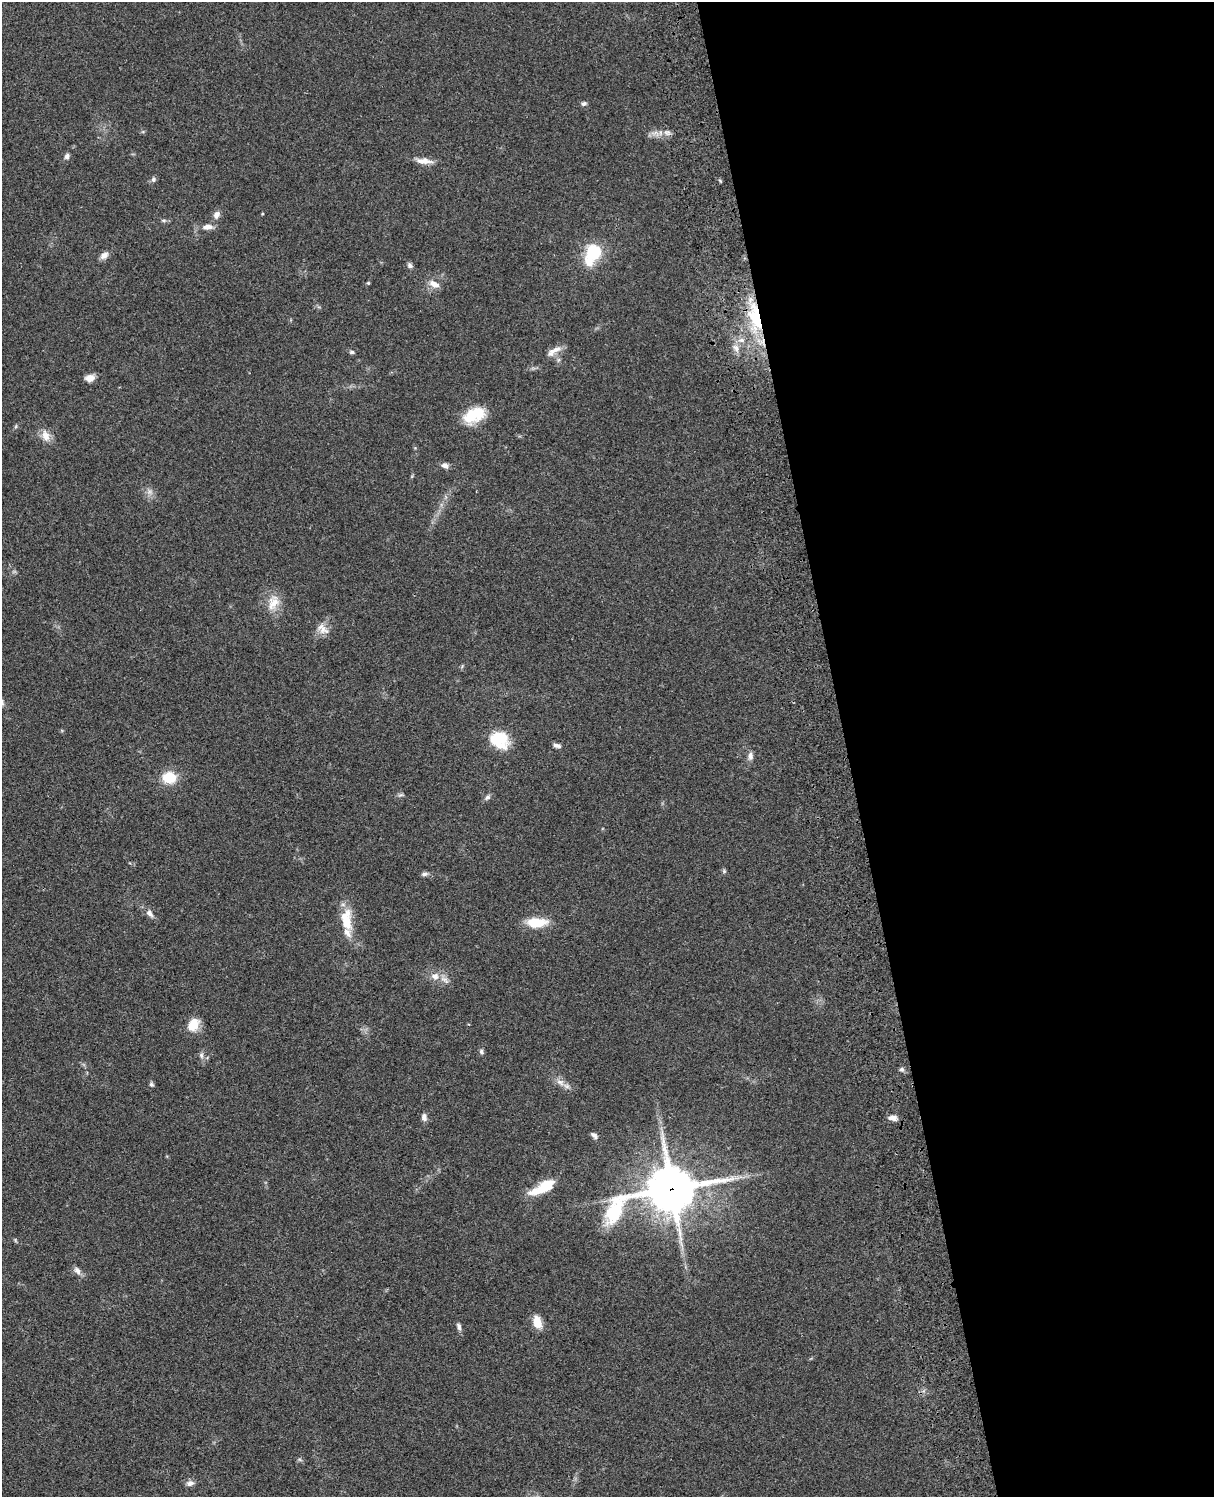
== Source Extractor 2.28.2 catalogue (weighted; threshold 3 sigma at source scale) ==
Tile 8 of 4 x 3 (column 4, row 2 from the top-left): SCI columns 3758-4969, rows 1773-3267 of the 5088 x 4927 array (HDU 1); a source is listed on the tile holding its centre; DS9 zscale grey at full resolution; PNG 1216 x 1499 px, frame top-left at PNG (2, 2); no overlay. Shown black and unused: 30% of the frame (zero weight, under 3 of 4 exposures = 6% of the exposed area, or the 3 px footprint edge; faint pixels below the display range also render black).
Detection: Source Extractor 2.28.2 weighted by HDU 2 'WHT'; one run over the whole footprint, this tile lists its part. Background 0.0782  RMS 0.0058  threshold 0.026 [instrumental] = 3 sigma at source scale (4.5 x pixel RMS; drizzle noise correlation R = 1.50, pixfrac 1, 0.05/0.05 arcsec/px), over >= 5 px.
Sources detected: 58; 2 inside a brighter listed object's ellipse — not listed separately; the other 56 listed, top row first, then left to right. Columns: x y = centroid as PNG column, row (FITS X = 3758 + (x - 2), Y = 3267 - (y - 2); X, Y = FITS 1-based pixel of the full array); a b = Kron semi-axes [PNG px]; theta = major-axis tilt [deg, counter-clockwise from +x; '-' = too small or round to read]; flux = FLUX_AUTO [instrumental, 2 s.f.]
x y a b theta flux
584 104 7 6 - 1.5
655 133 16 7 -7 4.2
67 156 8 6 74 1.9
424 161 21 7 -4 5.2
153 179 7 6 - 1.4
262 214 3 3 - 0.56
216 215 9 7 63 3.1
164 220 8 4 -8 1.1
207 227 13 7 7 3.9
593 253 15 9 62 38
104 255 12 8 40 3
410 265 8 6 -43 1.6
368 283 4 4 - 0.65
434 284 16 9 -28 4.6
755 317 42 16 -76 32
741 340 10 6 -2 3
736 348 11 7 -57 3.4
554 351 23 8 31 4.8
352 352 6 5 - 1
90 378 10 7 14 4.7
474 415 27 16 26 18
16 426 6 4 71 0.77
46 436 15 10 -74 5.6
445 465 8 6 -12 2.8
149 492 8 7 - 2.5
273 602 24 15 68 9.3
322 629 19 11 -38 5.3
499 740 21 17 -35 20
557 745 9 5 -10 2
750 756 11 6 87 2.6
169 777 12 10 -3 18
401 795 8 5 18 1.1
487 797 8 6 39 1.6
724 871 6 5 - 0.92
425 874 9 5 6 1.7
150 913 13 8 -53 2.9
346 920 29 13 -87 16
536 922 22 10 1 15
435 976 12 10 -20 4.6
193 1024 16 12 54 9.1
481 1051 7 5 -52 1.4
201 1055 8 6 -76 1.7
902 1069 6 6 - 1.3
560 1082 12 8 -24 3.8
151 1084 7 5 -64 1.1
424 1117 9 6 -84 2.5
893 1118 10 7 -4 3.3
594 1135 10 5 -42 1.8
546 1186 19 11 29 14
672 1189 16 14 5 2400
614 1212 40 16 59 44
15 1240 6 4 -72 0.67
77 1271 11 7 -55 2.7
537 1322 13 8 -70 8.7
459 1326 10 6 -74 1.8
190 1483 10 8 14 2.5
Overlapping masked pixels (flux is a lower limit): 2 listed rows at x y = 755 317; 672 1189